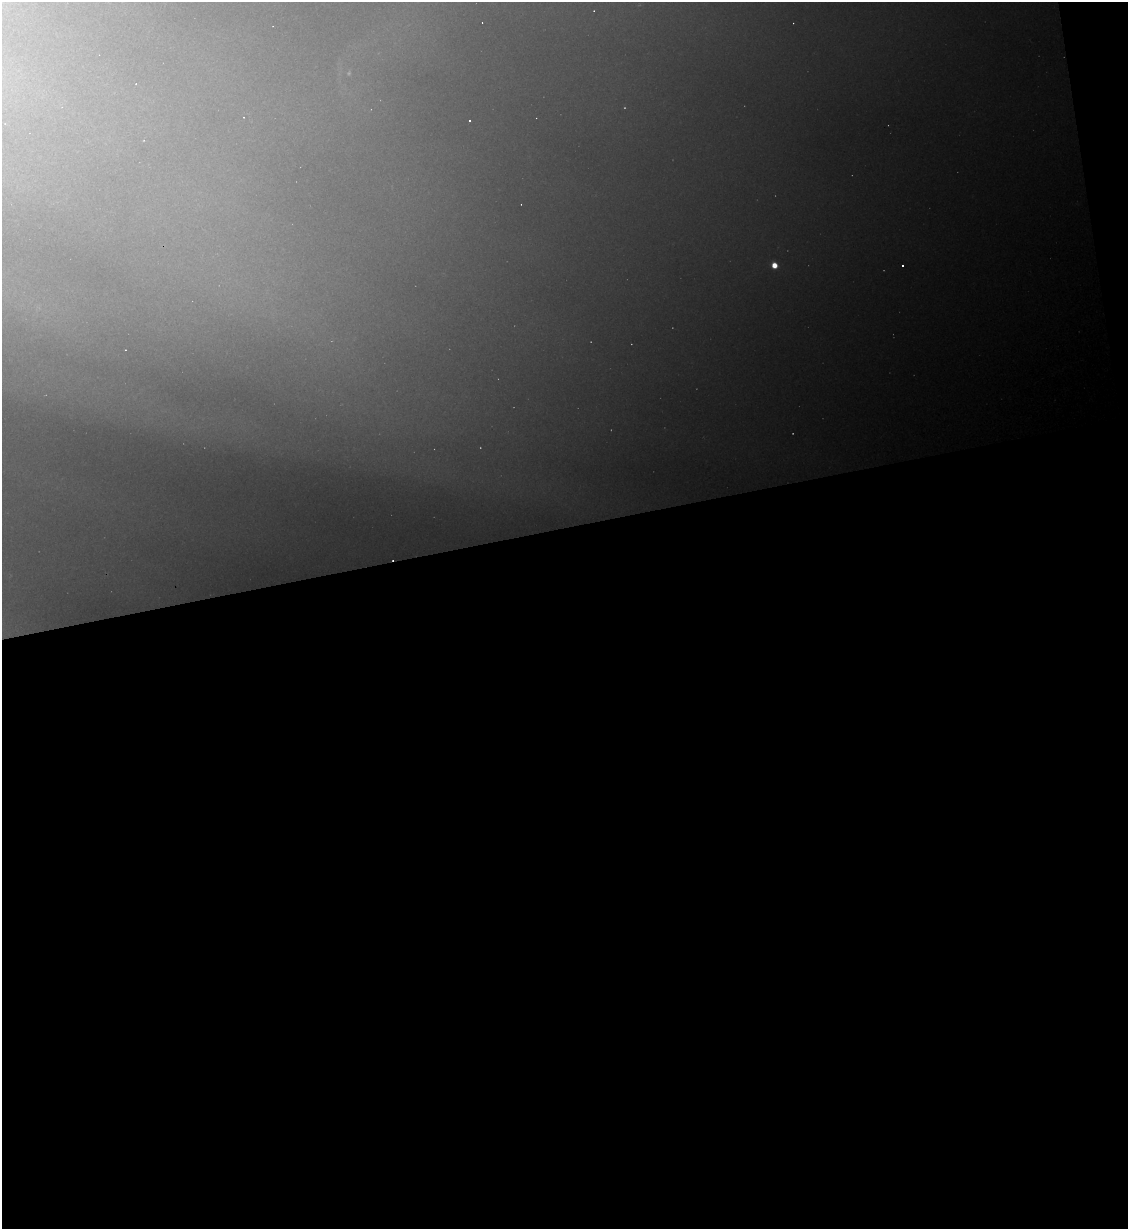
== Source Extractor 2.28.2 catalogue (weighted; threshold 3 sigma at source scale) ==
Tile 16 of 4 x 4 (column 4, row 4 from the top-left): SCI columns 3624-4749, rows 1-1227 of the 4885 x 4907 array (HDU 1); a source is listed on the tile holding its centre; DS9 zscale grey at full resolution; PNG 1130 x 1231 px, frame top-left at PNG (2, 2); no overlay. Shown black and unused: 58% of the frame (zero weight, under 2 of 3 exposures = <1% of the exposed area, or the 3 px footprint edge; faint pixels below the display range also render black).
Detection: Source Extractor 2.28.2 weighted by HDU 2 'WHT'; one run over the whole footprint, this tile lists its part. Background 1.16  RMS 0.044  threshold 0.197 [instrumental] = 3 sigma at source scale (4.5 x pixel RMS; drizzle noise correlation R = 1.50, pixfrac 1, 0.05/0.05 arcsec/px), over >= 5 px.
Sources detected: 4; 1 cosmic-ray / hot-pixel residue — not listed; the other 3 listed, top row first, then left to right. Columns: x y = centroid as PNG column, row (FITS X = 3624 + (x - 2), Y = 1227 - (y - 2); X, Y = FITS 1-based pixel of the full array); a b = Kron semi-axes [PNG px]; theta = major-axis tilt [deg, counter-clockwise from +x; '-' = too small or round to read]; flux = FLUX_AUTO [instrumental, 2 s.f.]
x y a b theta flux
470 121 3 2 - 7.7
774 265 5 4 - 33
903 265 2 2 - 4.5